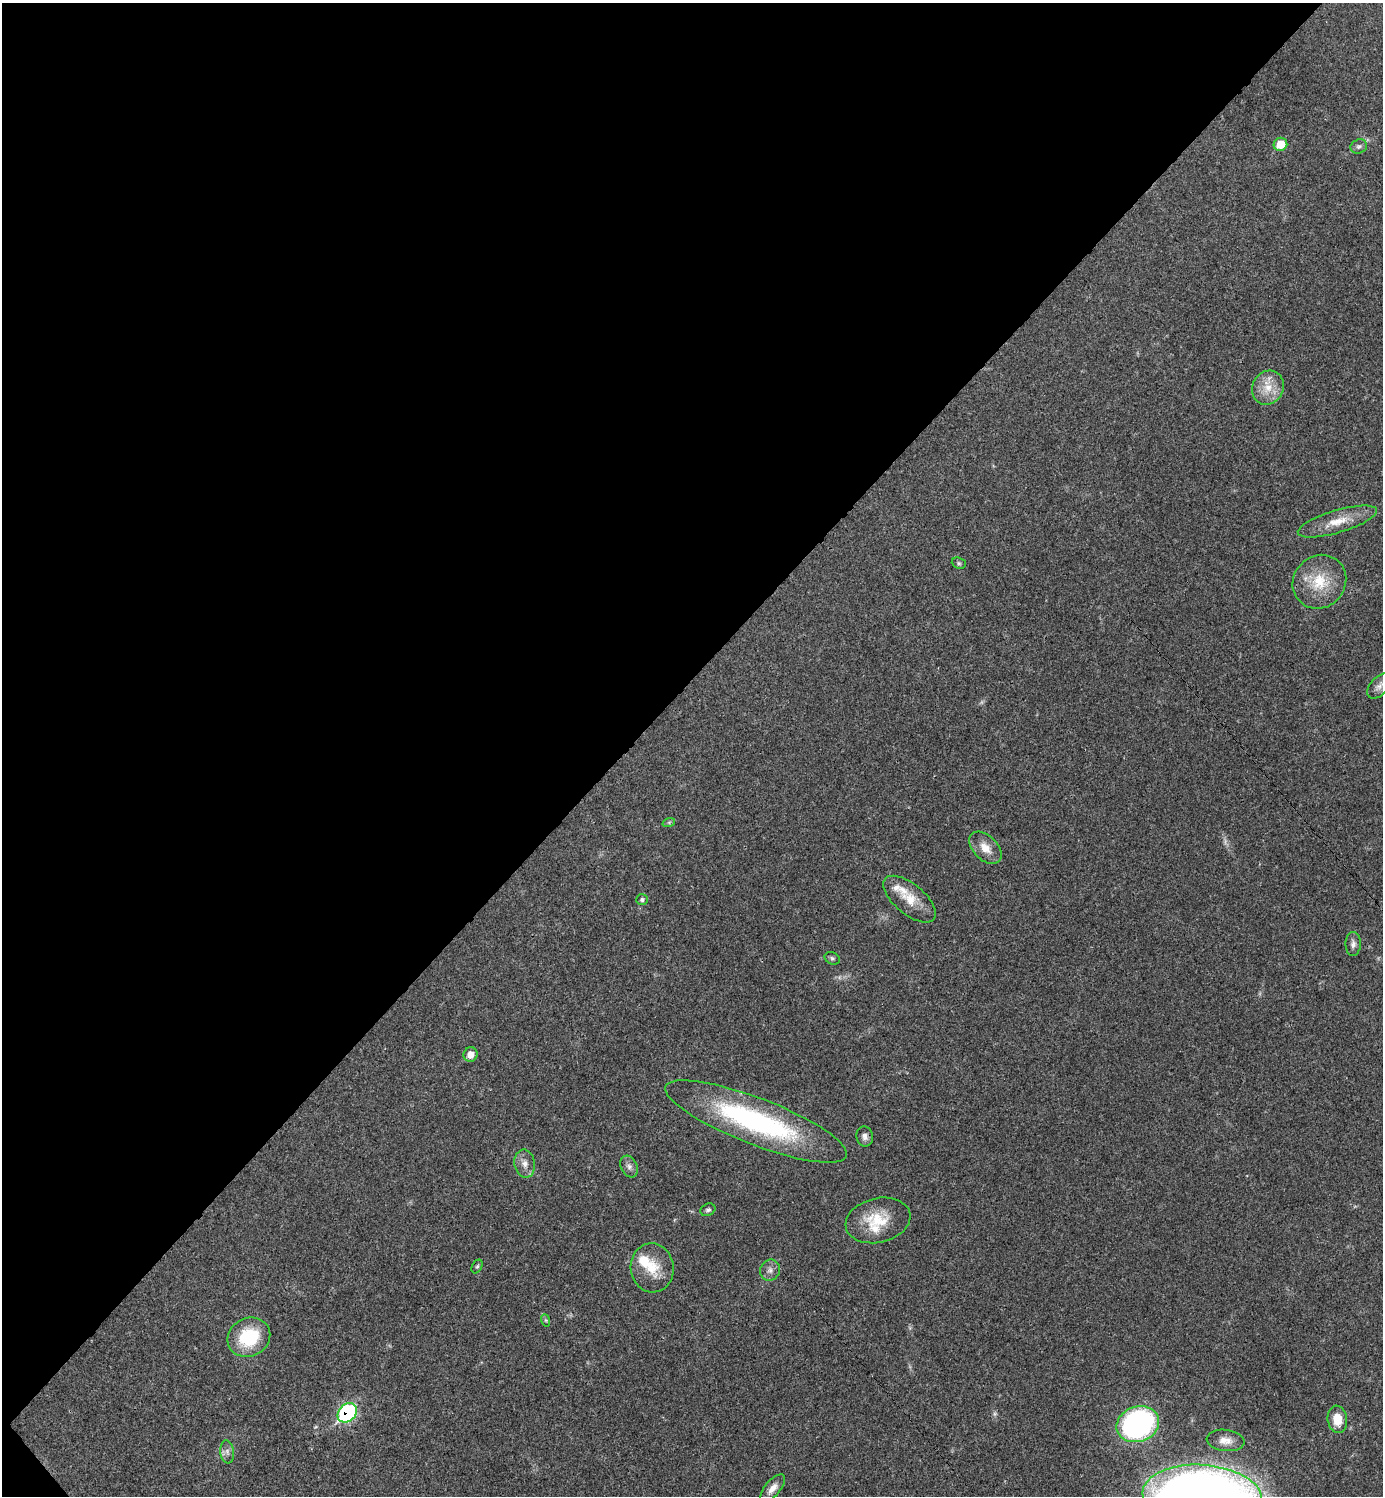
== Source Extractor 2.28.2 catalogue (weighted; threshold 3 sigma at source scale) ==
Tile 5 of 4 x 4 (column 1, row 2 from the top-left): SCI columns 299-1679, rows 2989-4482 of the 5980 x 5981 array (HDU 1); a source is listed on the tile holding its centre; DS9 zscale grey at full resolution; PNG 1385 x 1498 px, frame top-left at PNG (2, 3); each listed source drawn as its Kron ellipse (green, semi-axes under 4 px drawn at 4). Shown black and unused: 46% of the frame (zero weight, under 3 of 4 exposures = <1% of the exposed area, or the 3 px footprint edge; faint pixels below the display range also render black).
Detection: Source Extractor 2.28.2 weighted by HDU 2 'WHT'; one run over the whole footprint, this tile lists its part. Background 0.0207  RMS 0.0022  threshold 0.00989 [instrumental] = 3 sigma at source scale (4.5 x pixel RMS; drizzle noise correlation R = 1.50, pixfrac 1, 0.05/0.05 arcsec/px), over >= 5 px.
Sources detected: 38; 2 too faint to see at this stretch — neither listed nor drawn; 4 inside a brighter listed object's ellipse — not listed separately; the other 32 listed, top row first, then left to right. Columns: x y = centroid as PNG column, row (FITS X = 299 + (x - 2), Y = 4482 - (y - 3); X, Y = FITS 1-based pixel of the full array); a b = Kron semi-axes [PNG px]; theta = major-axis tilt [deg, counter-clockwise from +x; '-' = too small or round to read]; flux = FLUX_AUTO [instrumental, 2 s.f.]
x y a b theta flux
1280 144 7 6 - 4.3
1359 146 8 7 - 0.71
1268 388 17 15 60 4.2
1337 521 41 11 16 5.1
959 563 7 5 -21 0.41
1319 582 28 25 46 8.2
1379 686 15 9 48 1.4
669 822 6 4 19 0.33
985 848 19 12 -45 3.1
642 899 6 5 - 0.5
910 899 31 15 -40 5.1
1353 944 12 7 90 1.1
832 958 8 6 -26 0.48
471 1054 7 7 - 2
756 1121 97 23 -21 45
865 1137 10 8 -80 1
525 1164 14 10 -80 1.7
629 1166 11 8 -62 1.1
708 1210 8 6 26 0.56
878 1220 33 22 14 7.9
477 1266 7 5 62 0.39
652 1268 24 21 -82 6.2
770 1270 11 9 65 1.2
545 1320 6 4 -70 0.32
249 1337 22 19 28 12
347 1413 11 8 45 30
1337 1419 14 9 -81 3.8
1138 1424 22 17 19 54
1225 1440 19 10 -7 2.4
227 1452 11 7 -83 1
773 1488 17 7 50 1.8
1202 1496 60 31 -4 340
Overlapping masked pixels (flux is a lower limit): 1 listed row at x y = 347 1413
Isophote crosses this tile's border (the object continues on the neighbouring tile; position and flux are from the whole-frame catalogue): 2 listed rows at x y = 1379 686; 1202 1496